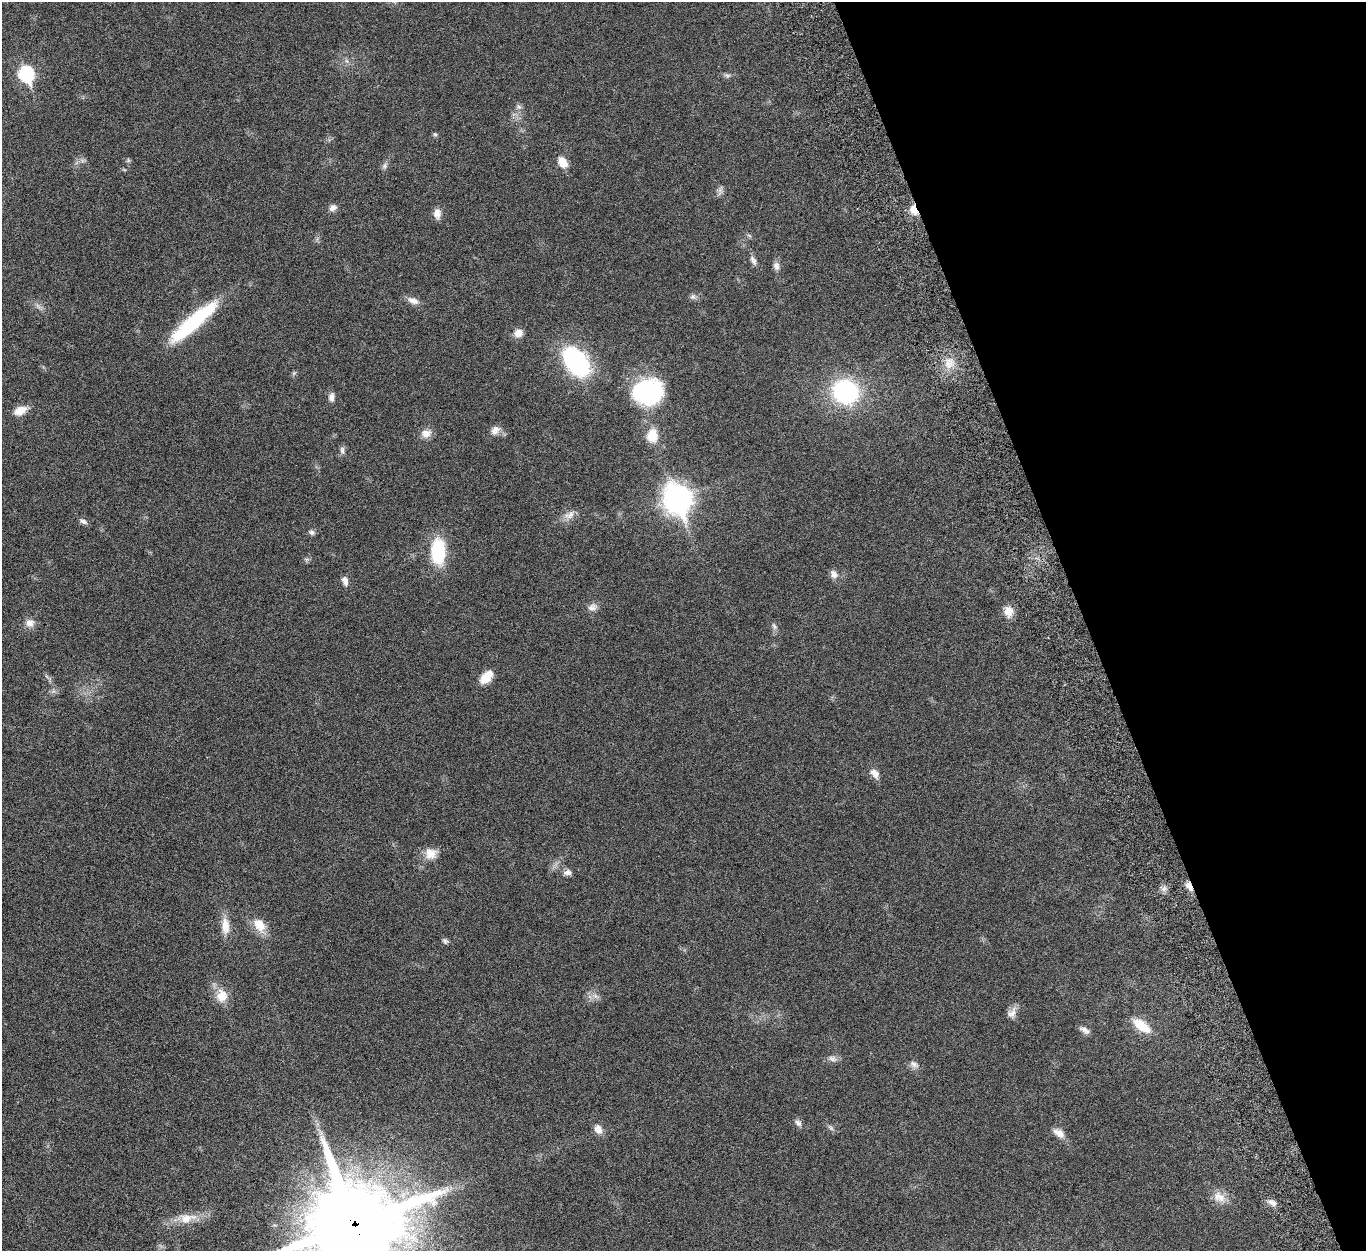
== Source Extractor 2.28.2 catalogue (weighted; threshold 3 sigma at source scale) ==
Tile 12 of 4 x 4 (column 4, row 3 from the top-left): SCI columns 4204-5567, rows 1580-2828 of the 5676 x 5537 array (HDU 1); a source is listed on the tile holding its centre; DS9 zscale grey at full resolution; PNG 1368 x 1253 px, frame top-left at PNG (2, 2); no overlay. Shown black and unused: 20% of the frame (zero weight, under 5 of 10 exposures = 6% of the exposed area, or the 3 px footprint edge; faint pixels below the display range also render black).
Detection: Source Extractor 2.28.2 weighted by HDU 2 'WHT'; one run over the whole footprint, this tile lists its part. Background 0.0277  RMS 0.0018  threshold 0.00725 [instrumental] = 3 sigma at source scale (4.09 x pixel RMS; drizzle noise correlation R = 1.36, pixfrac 0.8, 0.05/0.05 arcsec/px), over >= 5 px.
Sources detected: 60; all 60 listed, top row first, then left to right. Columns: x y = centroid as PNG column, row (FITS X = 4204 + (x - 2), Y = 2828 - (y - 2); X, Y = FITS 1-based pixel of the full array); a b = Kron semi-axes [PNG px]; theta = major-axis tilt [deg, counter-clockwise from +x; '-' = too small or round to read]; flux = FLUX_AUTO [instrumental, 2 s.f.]
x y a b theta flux
26 74 9 8 - 18
727 75 8 4 -1 0.36
519 107 8 6 -52 0.42
435 134 6 5 - 0.25
562 162 13 9 -53 1.8
385 166 8 5 83 0.45
333 208 9 7 26 0.82
914 210 14 8 -71 1.7
437 214 13 9 -89 1.1
753 260 12 6 -62 0.63
776 266 11 8 -85 0.71
693 297 8 7 - 0.45
413 301 15 8 -23 1.1
38 306 10 3 -45 0.43
193 322 64 13 41 14
518 333 10 9 - 1.3
576 362 29 17 -52 24
948 364 16 11 -74 2
648 391 32 25 5 16
845 392 22 20 -28 20
331 397 12 7 86 0.74
20 411 16 10 23 1.8
495 430 13 10 42 1
426 433 13 11 7 1.3
652 436 16 13 86 2.9
342 450 11 6 -89 0.52
677 499 15 12 -68 95
569 515 16 9 22 1.2
83 521 10 6 -24 0.51
312 532 8 6 -15 0.43
438 551 25 14 -90 9.6
834 574 11 8 -61 0.87
345 581 12 7 -74 0.77
592 607 13 9 17 0.89
1008 611 14 11 86 1.6
30 623 11 10 - 1.1
774 626 11 4 -64 0.42
486 677 17 9 48 2.4
875 773 15 8 -55 1.1
431 854 15 14 - 1.9
567 872 11 8 9 0.72
1189 886 12 7 -53 1
259 925 20 13 -52 2.5
225 926 23 11 -87 2.2
445 941 8 6 -60 0.37
222 996 15 12 -85 2.7
595 996 8 6 -45 0.63
1012 1013 16 9 57 1.1
1142 1026 23 10 -35 3.6
1085 1030 14 6 -28 0.73
832 1059 13 7 -21 0.68
914 1064 13 7 -30 0.74
798 1123 11 7 -42 0.57
831 1128 10 4 -45 0.38
598 1129 13 9 -59 1.2
1059 1133 16 9 -34 1.3
1221 1197 14 11 -75 1.6
1272 1203 12 7 -25 0.81
187 1218 27 13 9 3
355 1225 39 36 -58 1300
Overlapping masked pixels (flux is a lower limit): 3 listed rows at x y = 914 210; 1189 886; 355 1225
Isophote crosses this tile's border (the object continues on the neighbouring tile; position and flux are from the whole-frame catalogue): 1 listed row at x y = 355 1225